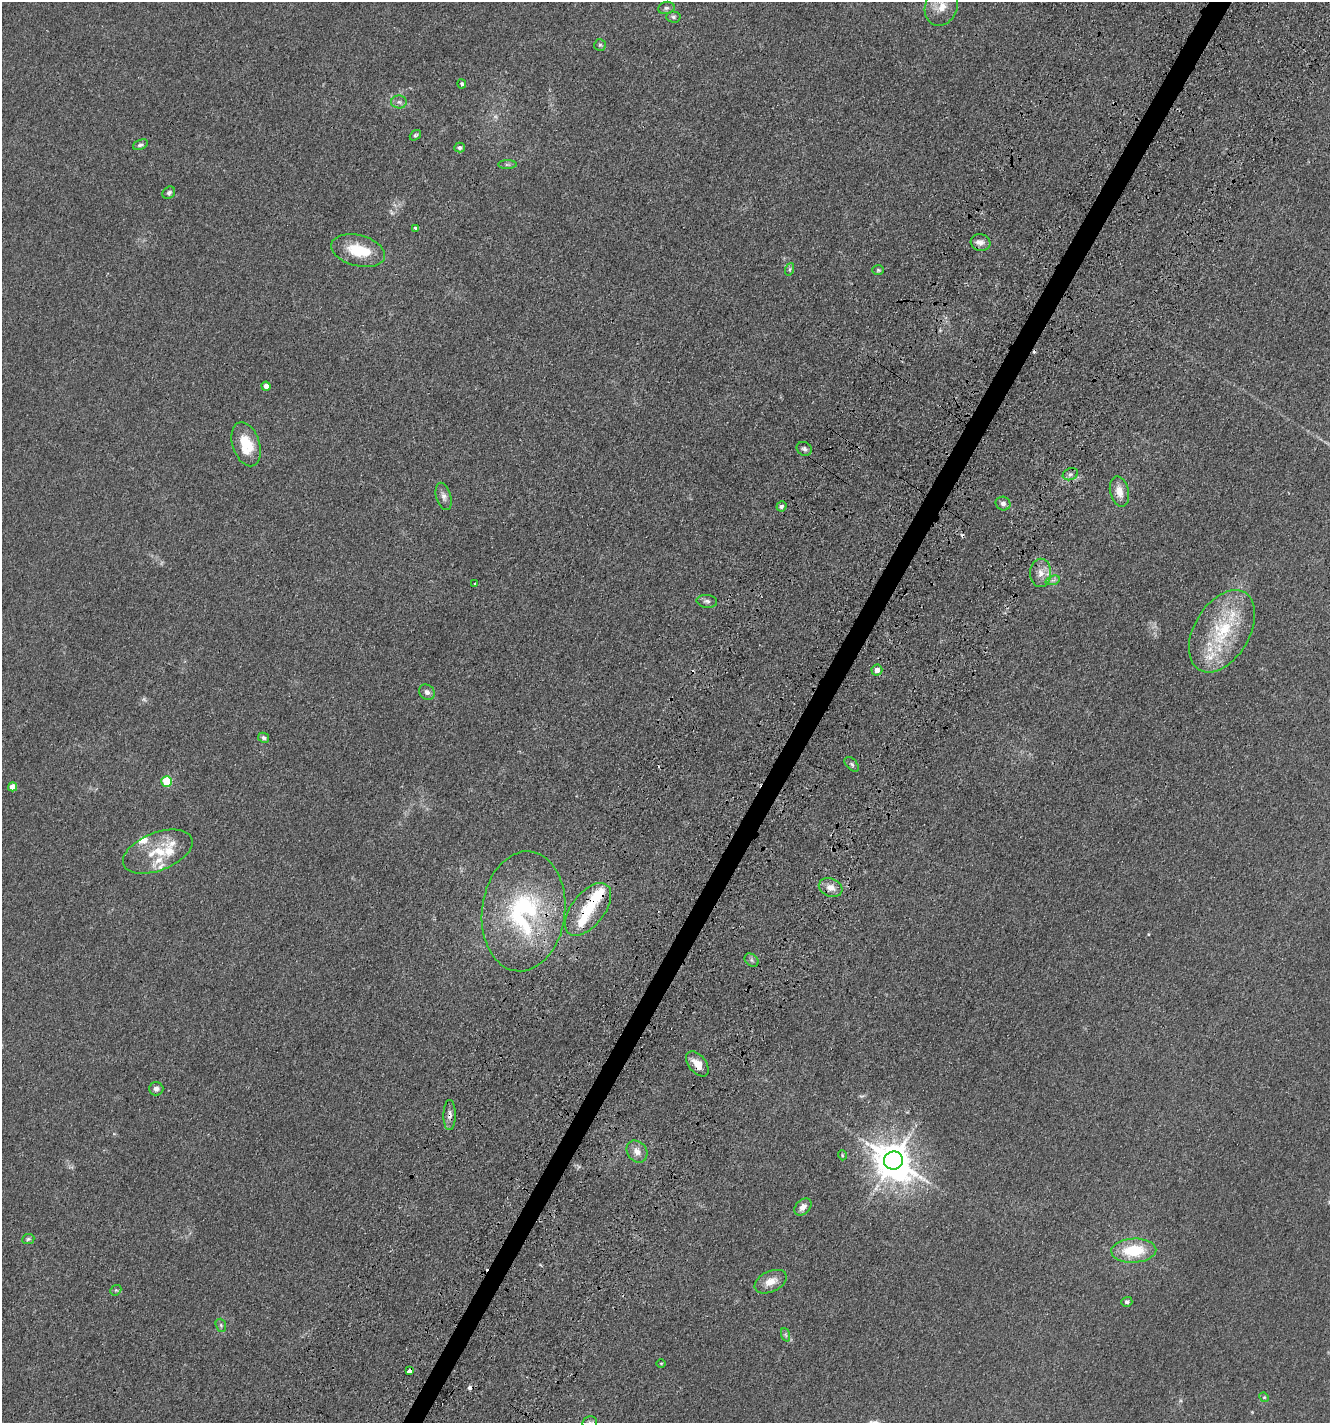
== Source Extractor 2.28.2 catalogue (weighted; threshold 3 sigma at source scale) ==
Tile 10 of 4 x 4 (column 2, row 3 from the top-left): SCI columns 1818-3145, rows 1630-3050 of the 6106 x 6096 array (HDU 1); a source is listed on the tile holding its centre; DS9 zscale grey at full resolution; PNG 1332 x 1425 px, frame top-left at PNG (2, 2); each listed source drawn as its Kron ellipse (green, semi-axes under 4 px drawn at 4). Shown black and unused: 2% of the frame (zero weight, under 3 of 4 exposures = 11% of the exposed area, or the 3 px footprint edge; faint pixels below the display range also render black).
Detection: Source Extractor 2.28.2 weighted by HDU 2 'WHT'; one run over the whole footprint, this tile lists its part. Background 0.0444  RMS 0.0053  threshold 0.0239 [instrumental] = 3 sigma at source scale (4.5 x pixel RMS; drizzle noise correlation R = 1.50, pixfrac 1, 0.05/0.05 arcsec/px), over >= 5 px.
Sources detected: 76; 2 too faint to see at this stretch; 1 inside a brighter object's white glare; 6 cosmic-ray / hot-pixel residue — neither listed nor drawn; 9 inside a brighter listed object's ellipse — not listed separately; the other 58 listed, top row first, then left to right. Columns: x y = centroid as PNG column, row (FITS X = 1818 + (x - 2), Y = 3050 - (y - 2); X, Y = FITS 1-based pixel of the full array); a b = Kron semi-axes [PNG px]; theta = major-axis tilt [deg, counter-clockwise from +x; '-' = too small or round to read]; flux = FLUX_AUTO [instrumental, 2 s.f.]
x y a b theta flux
941 6 20 16 67 8.8
666 8 8 6 14 1.4
673 17 7 5 -2 1.1
600 45 6 6 - 0.91
462 84 4 4 - 0.88
399 102 8 6 -1 1.7
415 135 6 4 39 0.82
140 145 8 5 21 1.2
460 148 5 5 - 1.4
507 164 9 4 0 0.99
169 193 7 5 42 1.4
416 229 4 3 - 1.5
981 243 10 8 -16 2.6
358 251 27 15 -14 17
790 269 6 4 71 0.78
878 270 6 5 - 0.73
266 386 4 4 - 3.6
246 444 23 13 -72 15
804 449 8 6 -32 1.5
1070 474 8 6 21 1.4
1119 492 15 9 -77 5.2
444 496 14 7 -73 2.5
1003 504 7 6 - 1.8
781 506 5 5 - 1.2
1041 573 14 10 89 4.9
1053 580 7 4 18 1.3
474 583 3 2 - 0.52
707 601 10 6 -7 1.6
1222 631 45 27 59 38
877 670 5 5 - 2.8
427 692 8 7 - 2.2
264 738 6 5 - 1.1
852 764 9 5 -46 1.2
166 781 5 5 - 21
13 787 4 4 - 5.8
158 852 37 19 21 18
831 888 12 9 -21 4.1
588 909 31 16 52 18
523 911 60 41 83 77
752 960 8 6 -38 1.2
697 1064 14 8 -51 6.4
156 1089 7 6 - 1.6
450 1115 15 6 89 2.6
637 1152 12 9 -53 4.2
842 1155 5 3 - 0.49
893 1161 9 9 - 1100
803 1207 10 7 48 3
28 1239 6 5 - 0.87
1134 1251 22 12 2 21
771 1282 17 10 26 5.9
116 1290 6 4 41 0.66
1127 1302 5 5 - 1.2
221 1325 7 5 -70 0.93
786 1335 7 4 -70 1
661 1363 5 3 - 0.48
409 1371 4 3 - 12
1264 1397 5 4 - 0.6
590 1422 7 6 - 1.1
Overlapping masked pixels (flux is a lower limit): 4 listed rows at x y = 588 909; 697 1064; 450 1115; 409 1371
Isophote crosses this tile's border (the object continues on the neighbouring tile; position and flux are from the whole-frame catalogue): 2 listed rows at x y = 941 6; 590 1422